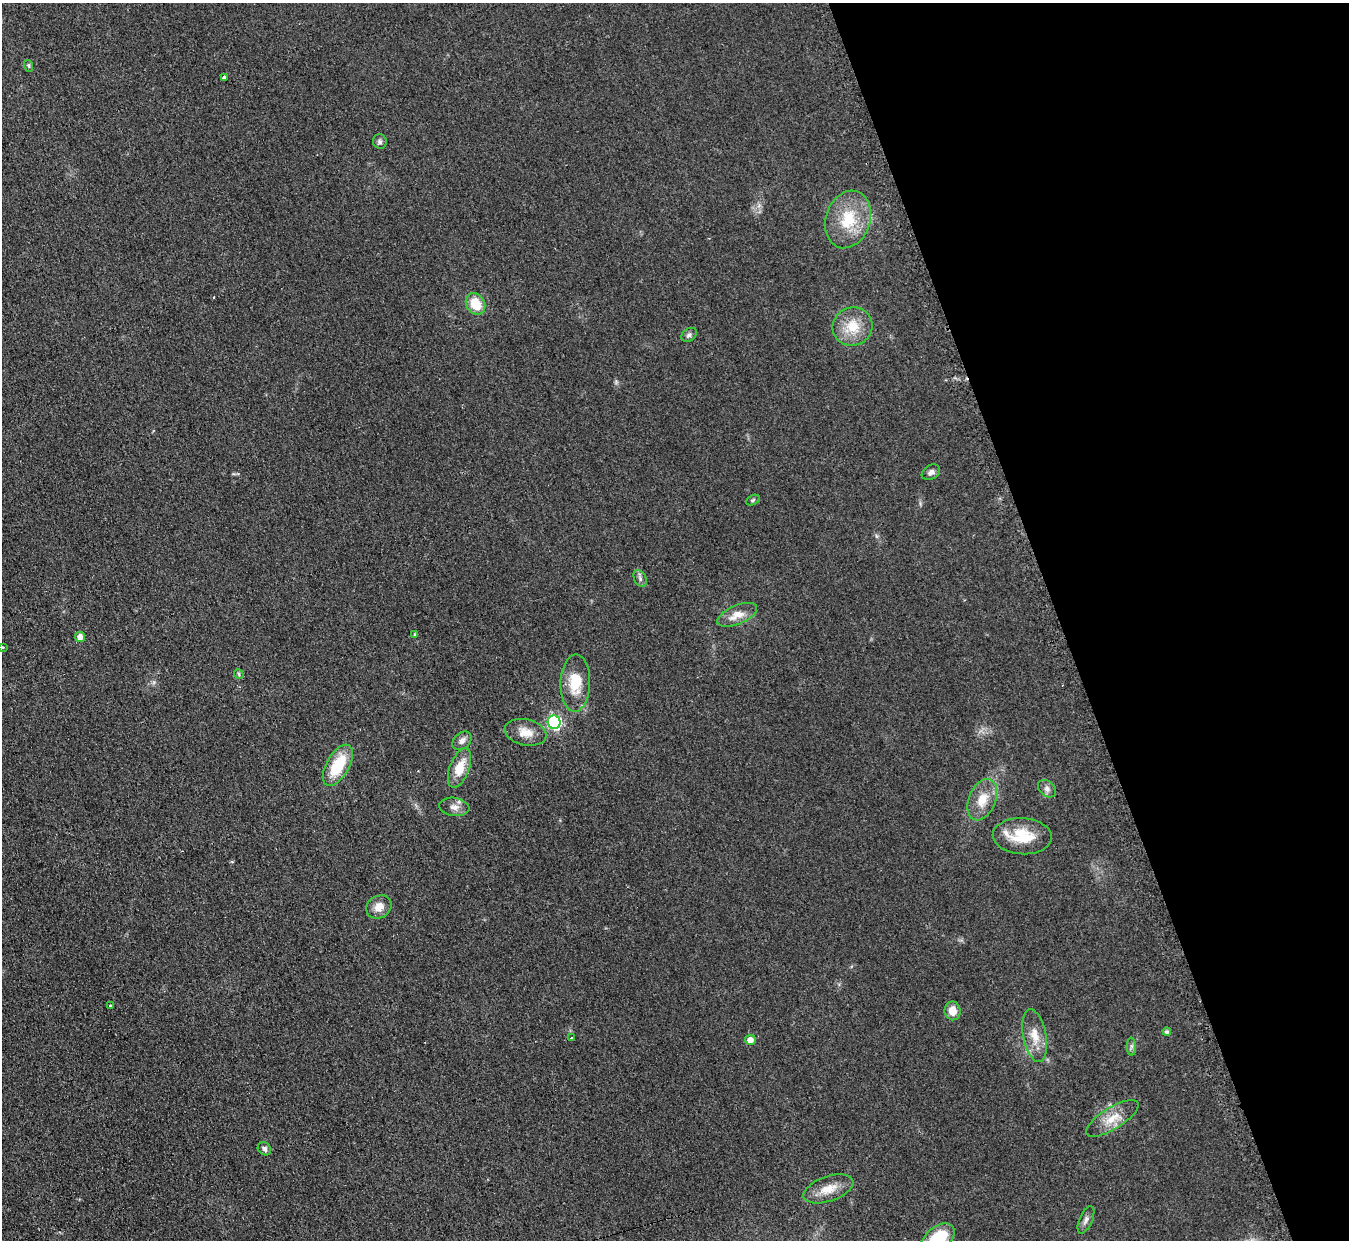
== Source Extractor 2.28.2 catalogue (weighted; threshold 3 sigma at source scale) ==
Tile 12 of 4 x 4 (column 4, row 3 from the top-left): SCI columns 4060-5406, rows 1516-2753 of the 5414 x 5374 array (HDU 1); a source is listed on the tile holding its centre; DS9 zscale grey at full resolution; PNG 1351 x 1242 px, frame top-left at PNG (2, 3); each listed source drawn as its Kron ellipse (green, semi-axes under 4 px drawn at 4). Shown black and unused: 21% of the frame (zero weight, under 2 of 3 exposures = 2% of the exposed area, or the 3 px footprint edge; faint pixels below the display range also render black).
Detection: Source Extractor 2.28.2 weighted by HDU 2 'WHT'; one run over the whole footprint, this tile lists its part. Background 0.0903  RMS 0.011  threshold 0.0504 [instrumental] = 3 sigma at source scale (4.5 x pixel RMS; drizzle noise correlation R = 1.50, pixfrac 1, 0.05/0.05 arcsec/px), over >= 5 px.
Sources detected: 40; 1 cosmic-ray / hot-pixel residue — neither listed nor drawn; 1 inside a brighter listed object's ellipse — not listed separately; the other 38 listed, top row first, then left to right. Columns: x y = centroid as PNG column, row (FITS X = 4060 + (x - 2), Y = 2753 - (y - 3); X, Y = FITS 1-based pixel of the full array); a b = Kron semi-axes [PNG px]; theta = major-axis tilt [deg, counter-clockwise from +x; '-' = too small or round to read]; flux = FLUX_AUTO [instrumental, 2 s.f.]
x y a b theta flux
29 66 6 4 -71 1.6
224 77 3 3 - 22
380 142 7 7 - 2.9
848 219 29 22 71 47
476 304 11 9 -58 26
853 327 20 19 - 29
689 335 8 6 36 3.1
931 472 10 7 31 4.4
753 500 7 4 26 1.9
640 578 9 6 -65 3.3
737 615 21 9 23 15
415 635 3 3 - 3
80 637 5 5 - 7.6
2 647 3 3 - 2.6
239 674 5 4 - 1.4
575 683 29 15 88 31
554 722 7 6 - 190
525 732 21 13 -11 15
462 741 11 7 44 5.7
338 765 23 11 60 46
459 768 21 9 69 23
1047 789 10 7 -42 4.7
982 800 22 13 68 21
454 807 15 9 -8 7.6
1022 836 29 18 -3 38
379 907 13 11 31 11
111 1005 3 3 - 3
953 1011 9 8 - 12
1167 1032 4 4 - 2.2
1035 1036 27 11 -79 18
571 1038 3 3 - 3.6
750 1040 5 5 - 7.6
1131 1046 9 4 -89 3.1
1112 1118 30 11 32 20
264 1149 7 6 - 3.7
828 1189 26 12 19 18
1086 1220 15 6 66 4.8
938 1239 19 12 39 47
Isophote crosses this tile's border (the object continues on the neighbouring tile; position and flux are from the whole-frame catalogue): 2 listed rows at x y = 2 647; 938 1239